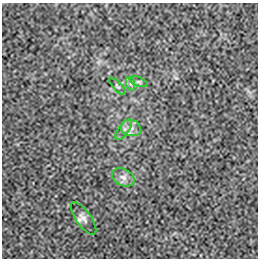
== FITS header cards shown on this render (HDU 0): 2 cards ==
NAXIS1  =                  256 / length of data axis 1
NAXIS2  =                  256 / length of data axis 2

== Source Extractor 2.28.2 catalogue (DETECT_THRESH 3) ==
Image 256 x 256 px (HDU 0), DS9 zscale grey, 1 PNG px = 1 image px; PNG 260 x 260 px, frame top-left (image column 1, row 256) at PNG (2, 3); each listed source drawn as its Kron ellipse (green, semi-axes under 4 px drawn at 4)
Background 3.69e-04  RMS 0.0024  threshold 0.0071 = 3 sigma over >= 5 px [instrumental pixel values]
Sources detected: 7; all 7 listed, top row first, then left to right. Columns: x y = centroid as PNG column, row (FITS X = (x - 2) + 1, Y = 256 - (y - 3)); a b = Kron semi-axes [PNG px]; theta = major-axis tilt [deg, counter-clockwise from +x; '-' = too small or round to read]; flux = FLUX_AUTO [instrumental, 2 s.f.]
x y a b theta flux
138 82 9 4 -21 0.35
131 84 7 4 -70 0.32
117 86 11 4 -47 0.28
131 128 10 8 -17 0.96
124 130 12 5 54 0.6
123 177 12 8 -26 0.95
83 218 19 7 -54 0.93